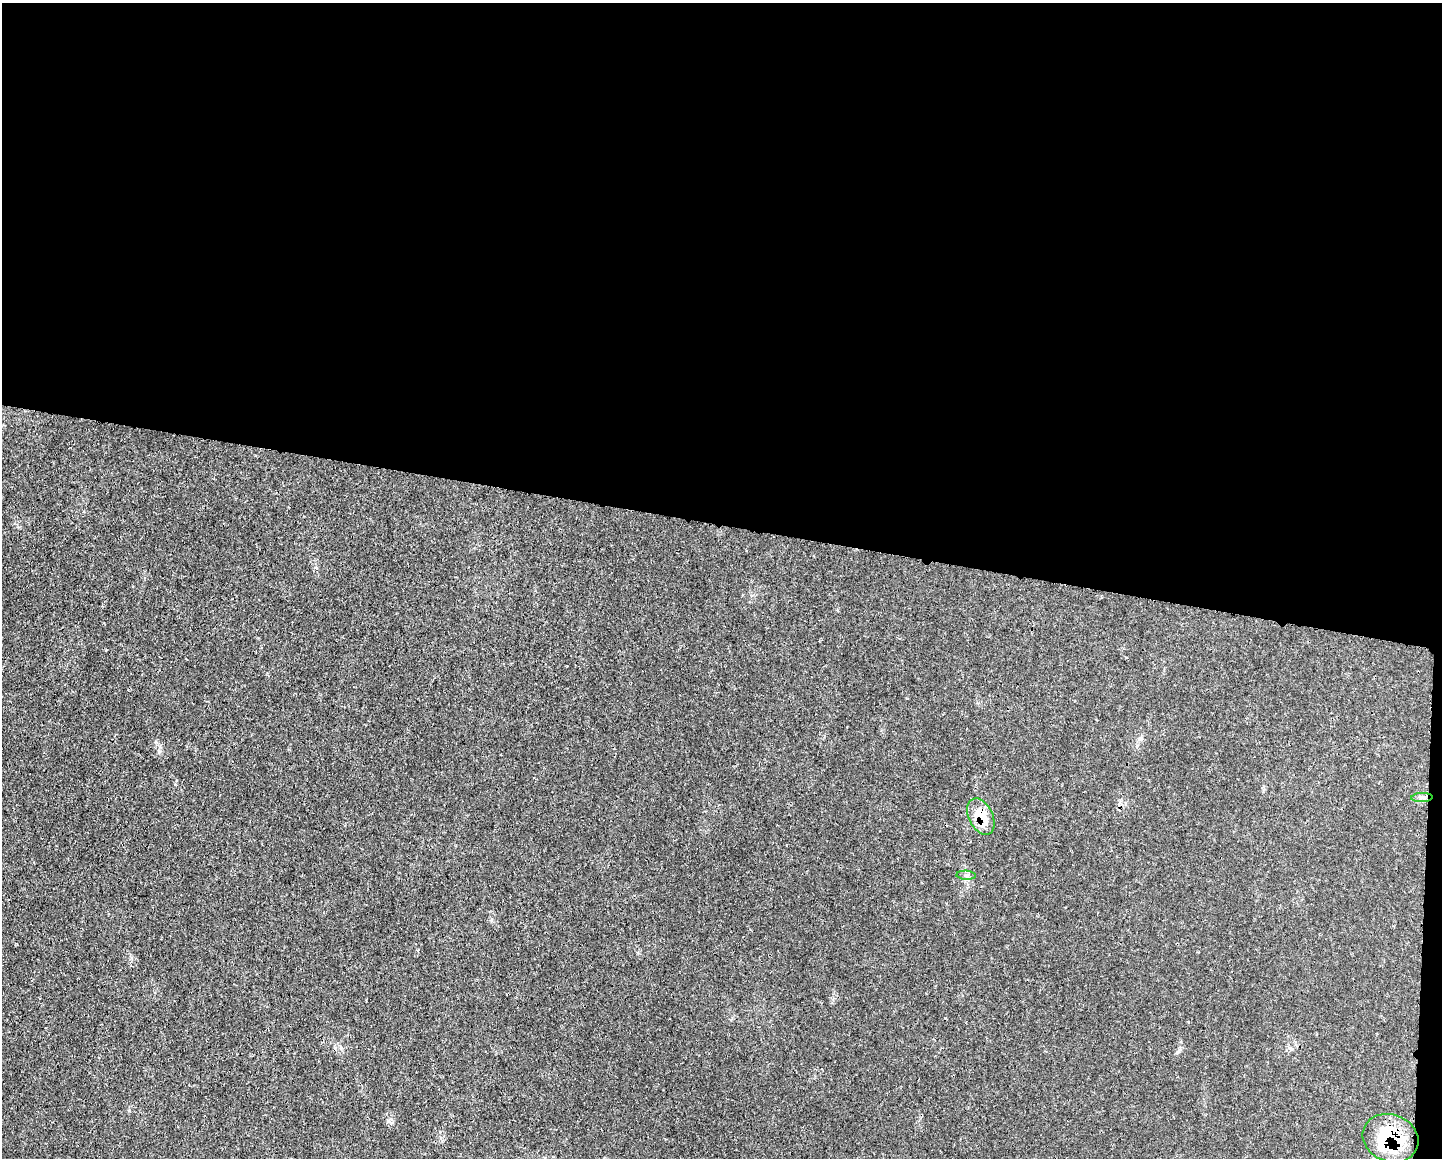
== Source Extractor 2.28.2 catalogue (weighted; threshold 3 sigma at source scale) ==
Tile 3 of 3 x 4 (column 3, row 1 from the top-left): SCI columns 3002-4441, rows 3482-4637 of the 4676 x 4644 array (HDU 1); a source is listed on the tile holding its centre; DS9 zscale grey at full resolution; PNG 1444 x 1160 px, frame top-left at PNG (2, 3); each listed source drawn as its Kron ellipse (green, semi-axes under 4 px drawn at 4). Shown black and unused: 46% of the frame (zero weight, under 3 of 4 exposures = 1% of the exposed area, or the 3 px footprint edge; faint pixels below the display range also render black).
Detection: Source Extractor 2.28.2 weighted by HDU 2 'WHT'; one run over the whole footprint, this tile lists its part. Background 0.0211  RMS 0.0023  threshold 0.0104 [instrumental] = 3 sigma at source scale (4.5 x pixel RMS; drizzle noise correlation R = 1.50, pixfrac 1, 0.05/0.05 arcsec/px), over >= 5 px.
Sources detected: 4; all 4 listed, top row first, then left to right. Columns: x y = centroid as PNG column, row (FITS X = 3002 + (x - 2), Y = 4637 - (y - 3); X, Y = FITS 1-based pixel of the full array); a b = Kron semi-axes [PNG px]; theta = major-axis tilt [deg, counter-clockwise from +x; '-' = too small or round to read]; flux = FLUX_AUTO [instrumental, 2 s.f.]
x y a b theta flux
1422 798 10 4 3 0.72
981 817 19 12 -64 5.7
966 875 10 4 -3 0.61
1391 1138 28 23 -21 17
Overlapping masked pixels (flux is a lower limit): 2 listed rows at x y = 981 817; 1391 1138